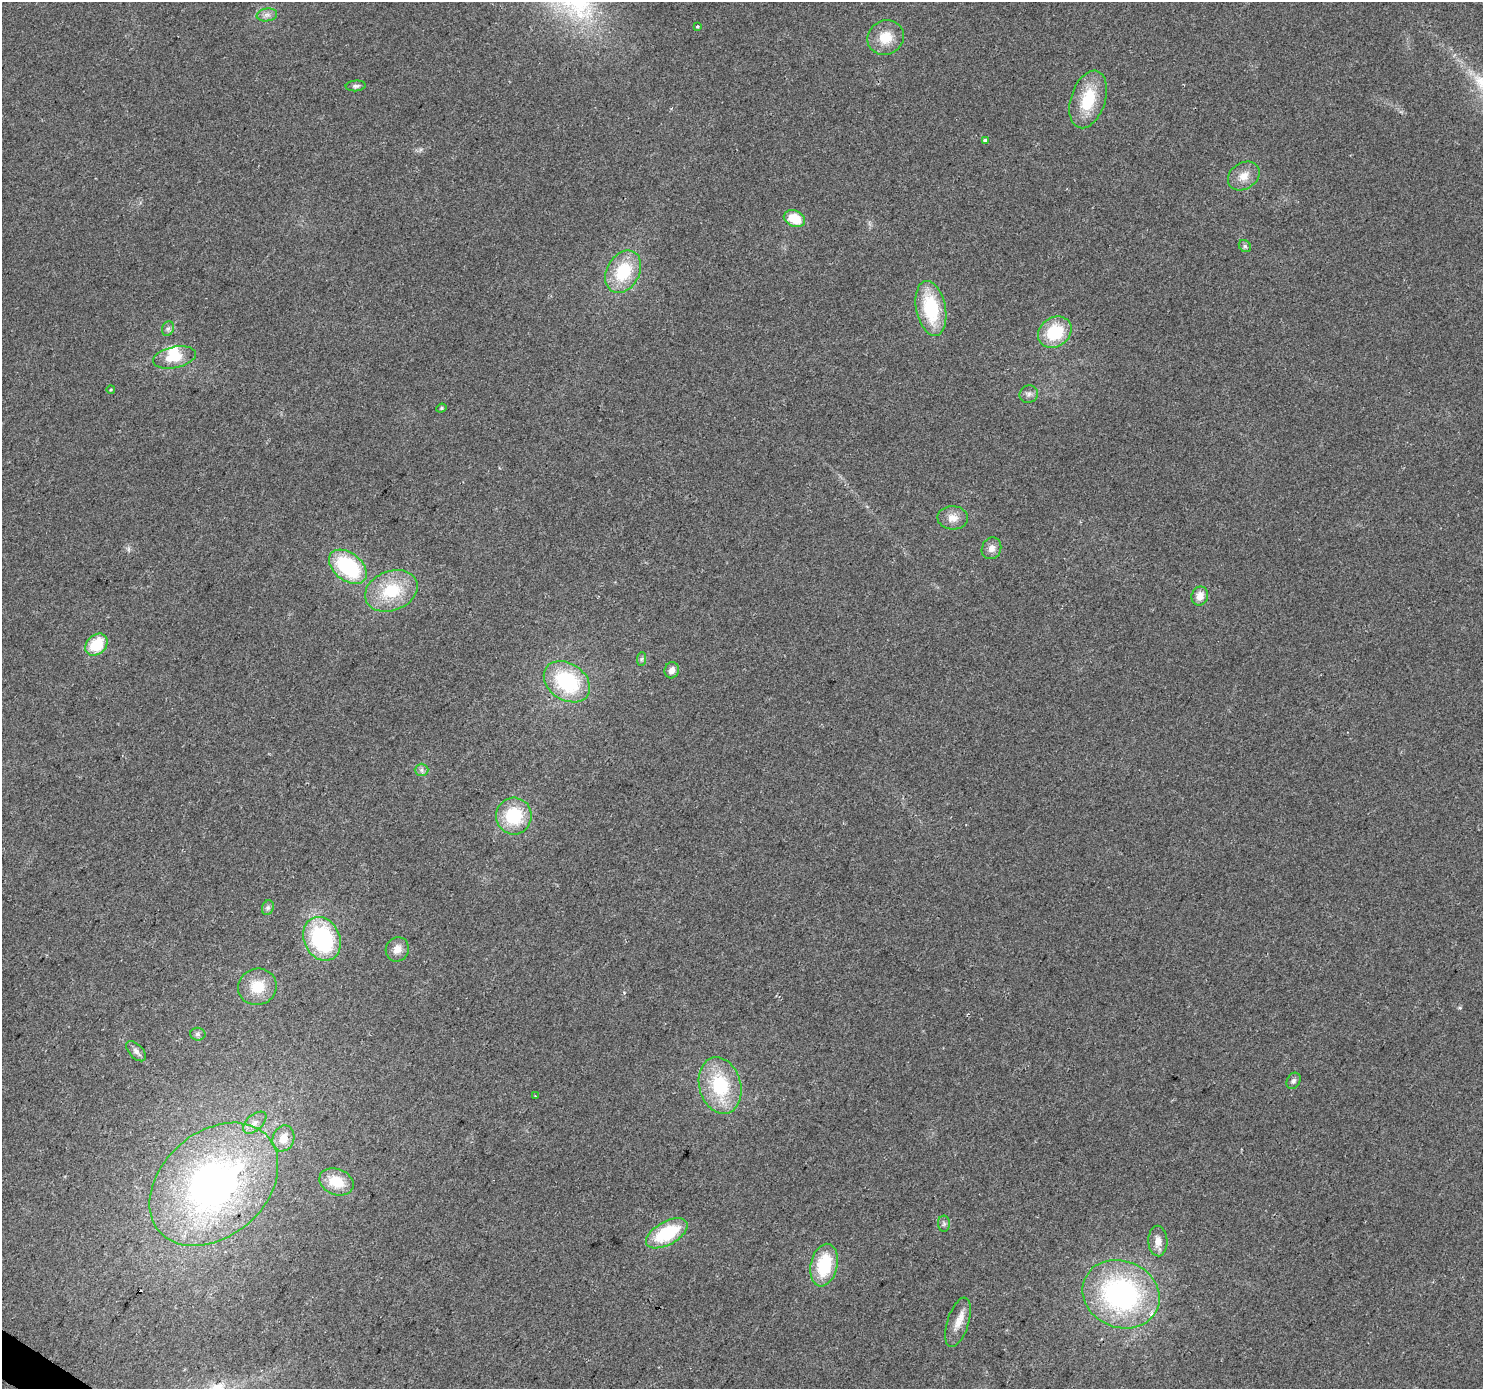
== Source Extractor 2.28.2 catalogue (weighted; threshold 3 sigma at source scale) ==
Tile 7 of 4 x 4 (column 3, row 2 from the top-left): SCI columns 2964-4444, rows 2960-4346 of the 5931 x 5985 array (HDU 1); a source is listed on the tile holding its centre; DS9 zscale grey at full resolution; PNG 1485 x 1391 px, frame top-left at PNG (2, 2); each listed source drawn as its Kron ellipse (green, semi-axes under 4 px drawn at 4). Shown black and unused: <1% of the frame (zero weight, under 2 of 3 exposures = <1% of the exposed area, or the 3 px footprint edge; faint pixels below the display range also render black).
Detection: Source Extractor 2.28.2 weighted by HDU 2 'WHT'; one run over the whole footprint, this tile lists its part. Background 0.0505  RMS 0.0082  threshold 0.0368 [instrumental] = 3 sigma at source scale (4.5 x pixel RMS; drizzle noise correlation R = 1.50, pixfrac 1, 0.0396/0.0396 arcsec/px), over >= 5 px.
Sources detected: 49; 1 inside a brighter object's white glare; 1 cosmic-ray / hot-pixel residue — neither listed nor drawn; the other 47 listed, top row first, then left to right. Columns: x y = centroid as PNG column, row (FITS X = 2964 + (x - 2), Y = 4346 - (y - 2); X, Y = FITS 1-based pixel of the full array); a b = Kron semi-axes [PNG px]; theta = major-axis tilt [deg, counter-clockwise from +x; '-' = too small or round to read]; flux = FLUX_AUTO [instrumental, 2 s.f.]
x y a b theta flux
267 15 10 6 7 3.8
697 26 3 3 - 1.1
886 38 18 17 - 19
356 86 10 5 5 2.2
1088 99 30 17 72 34
985 140 3 3 - 3.6
1244 176 17 13 34 10
794 219 11 8 -24 22
1245 246 6 5 - 1.9
623 272 22 16 60 39
931 308 28 14 -78 52
168 329 7 6 - 2.1
1055 332 18 14 34 38
174 357 22 10 12 18
111 389 4 3 - 0.71
1029 394 9 8 - 3.5
441 408 5 4 - 1.2
953 518 15 11 -3 8.6
991 548 11 9 66 5.6
348 567 21 14 -38 71
391 591 27 19 21 39
1200 596 9 8 - 8.2
96 645 12 9 43 28
642 659 7 4 88 1.6
672 670 8 7 - 5
567 682 25 18 -34 68
422 770 7 6 - 2.5
514 816 18 18 - 40
268 908 7 5 69 2
322 939 23 18 -64 97
397 949 12 11 - 7.7
257 987 19 18 - 20
198 1034 7 6 - 2
136 1051 12 6 -46 3.4
1293 1081 9 6 59 2.8
720 1086 29 21 -75 52
535 1096 3 2 - 0.73
255 1123 14 8 41 6
283 1138 13 10 70 11
336 1182 17 13 -22 19
214 1184 72 52 41 320
944 1224 8 6 88 2.2
667 1233 23 11 29 48
1158 1241 15 9 -87 7.7
824 1265 21 13 77 43
1121 1294 39 33 -22 180
958 1322 25 10 72 11